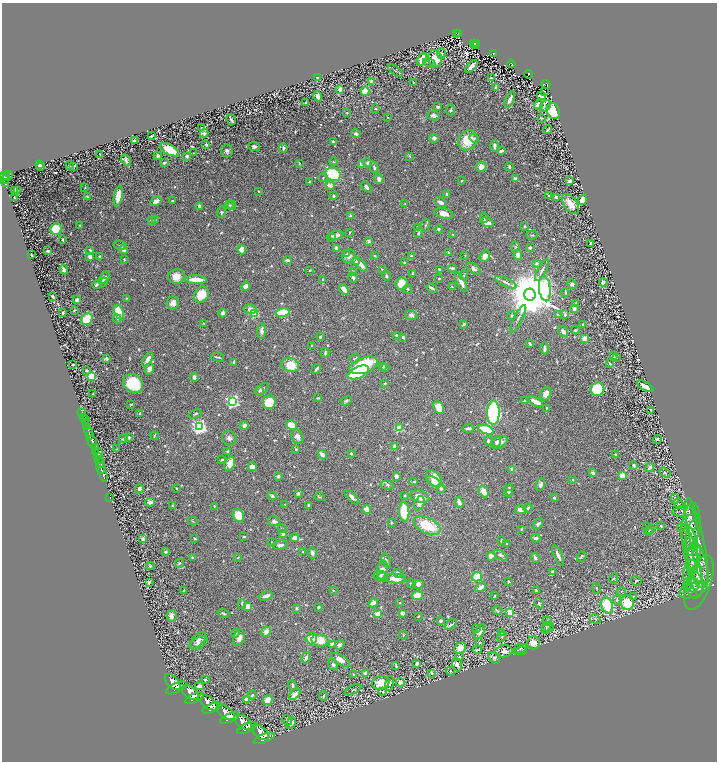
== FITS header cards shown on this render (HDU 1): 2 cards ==
NAXIS1  =                 1430
NAXIS2  =                 1519

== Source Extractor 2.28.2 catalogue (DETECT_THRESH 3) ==
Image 1430 x 1519 px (HDU 1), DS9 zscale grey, zoomed out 1/2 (1 PNG px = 2 x 2 image px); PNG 719 x 764 px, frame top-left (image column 2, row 1518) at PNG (2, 3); each listed source drawn as its Kron ellipse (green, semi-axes under 4 px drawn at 4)
Background 1.19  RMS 0.019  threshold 0.0573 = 3 sigma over >= 5 px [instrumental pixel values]
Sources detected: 910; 57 cannot appear on this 1/2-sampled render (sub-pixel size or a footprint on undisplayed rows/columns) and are neither listed nor drawn; of the other 853, the 500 brightest by FLUX_AUTO listed and drawn (353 fainter detections omitted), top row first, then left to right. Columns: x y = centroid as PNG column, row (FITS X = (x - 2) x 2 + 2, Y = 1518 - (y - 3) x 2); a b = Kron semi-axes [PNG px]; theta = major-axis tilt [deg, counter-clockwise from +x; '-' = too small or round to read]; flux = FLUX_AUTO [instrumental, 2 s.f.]
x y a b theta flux
456 33 2 1 - 40
459 33 4 3 - 240
476 43 4 2 - 230
474 44 2 1 - 29
475 45 4 2 - 46
441 53 5 4 - 8.5
494 54 4 3 - 260
422 59 7 3 63 57
435 59 8 7 - 79
430 63 7 3 -29 7.1
511 64 4 3 - 250
471 66 7 3 47 20
395 71 8 2 -36 4.1
529 74 4 3 - 260
317 78 3 2 - 5.4
491 78 2 2 - 4.5
371 81 2 2 - 17
414 83 3 2 - 3.9
546 84 4 3 - 240
496 88 3 3 - 14
340 89 4 3 - 14
365 91 4 4 - 53
545 91 2 1 - 5.9
318 96 5 3 - 28
541 96 4 3 - 26
510 99 9 3 66 19
306 102 4 3 - 4.8
538 105 4 4 - 39
545 106 6 5 - 10
438 107 3 3 - 5.5
376 109 3 2 - 4.5
450 110 5 2 - 5
553 111 8 6 -66 120
347 113 3 3 - 4.3
433 116 6 4 -13 13
388 117 2 2 - 6.6
541 118 3 2 - 3.5
231 120 5 2 - 8.1
201 128 2 2 - 3.6
548 130 5 2 - 6.2
204 133 4 4 - 8.6
356 134 5 3 - 9.3
151 136 3 2 - 9.8
434 138 5 4 - 11
474 138 5 3 - 5.6
468 140 11 9 49 88
134 141 3 2 - 4.5
333 142 4 2 - 10
206 145 4 3 - 6.2
254 146 6 4 -7 11
495 146 5 3 - 13
283 148 5 3 - 9.5
169 150 10 5 -28 87
227 151 6 6 - 12
501 151 4 2 - 15
194 153 2 2 - 5.8
100 155 4 2 - 7.8
158 156 4 3 - 10
187 156 3 3 - 11
409 156 3 2 - 4.2
126 160 6 4 -62 14
333 162 4 3 - 4.9
164 163 3 2 - 9.4
299 163 4 3 - 6.6
367 163 4 3 - 8.3
361 164 4 3 - 12
39 165 3 2 - 12
41 166 2 2 - 9.9
69 166 3 2 - 9.5
74 166 3 2 - 3.5
374 167 6 2 -74 7
481 167 5 5 - 30
509 167 4 2 - 8
333 174 8 6 -28 200
3 176 3 2 - 980
8 176 5 3 - 920
6 177 4 1 - 410
323 178 4 3 - 3.5
379 179 5 3 - 17
515 179 2 2 - 59
5 180 4 2 - 510
462 180 3 2 - 4
570 181 3 3 - 19
309 182 3 2 - 3.8
5 183 3 2 - 420
330 185 5 3 - 19
367 187 6 3 -50 11
85 188 3 2 - 3.5
15 190 3 3 - 15
18 190 2 1 - 52
259 191 2 2 - 3.5
447 194 2 2 - 14
87 196 3 3 - 3.5
118 196 10 4 80 68
333 196 3 2 - 7.7
549 196 3 2 - 6.4
556 197 4 3 - 9.9
14 198 3 2 - 3.5
582 200 5 4 - 51
156 201 6 4 28 29
173 201 3 2 - 3.9
441 202 7 4 -29 15
405 204 2 2 - 4.3
570 204 11 6 -53 46
229 205 4 3 - 3.8
232 205 4 3 - 5.4
199 206 4 3 - 7.9
221 212 5 3 - 5.4
444 213 10 5 -16 35
350 216 4 3 - 7.4
484 217 5 3 - 3.7
151 220 4 3 - 6.9
156 220 4 3 - 3.8
487 222 7 3 -21 33
80 225 3 2 - 4.7
425 225 6 3 82 5.6
524 226 3 3 - 3.6
417 227 3 2 - 3.5
56 229 6 5 - 120
439 229 4 4 - 5.2
350 233 3 2 - 3.5
418 233 5 3 - 4.7
453 234 2 2 - 4.3
336 235 7 3 10 28
532 235 6 2 -3 3.8
331 237 4 3 - 4.6
63 240 3 2 - 4.3
368 241 2 2 - 33
591 243 2 2 - 6.7
120 245 7 2 -12 4.1
516 247 5 4 - 6.5
530 248 3 3 - 5.4
242 249 5 4 - 27
337 249 3 3 - 31
90 250 2 2 - 24
124 250 4 3 - 21
47 251 3 2 - 9.7
448 253 4 3 - 4.8
347 254 4 3 - 3.8
32 255 3 2 - 3.7
375 255 3 2 - 4.7
518 255 5 4 - 19
90 256 3 3 - 22
349 256 7 6 - 17
411 256 2 2 - 6
465 256 2 2 - 3.6
485 256 6 4 52 35
100 257 3 2 - 7.4
124 259 3 2 - 4.7
287 260 4 3 - 11
356 262 4 3 - 9.5
404 263 2 2 - 4.8
536 263 3 3 - 9.3
360 264 10 3 -48 42
452 268 4 2 - 13
439 269 4 3 - 4.7
474 269 8 4 -35 13
64 270 5 3 - 13
310 270 3 2 - 4.3
382 270 3 2 - 4.8
542 270 12 3 62 10
352 271 2 2 - 22
413 273 3 3 - 7.7
463 275 5 2 - 3.8
386 276 5 3 - 6.1
176 277 8 7 - 42
353 277 5 4 - 7.8
104 278 7 4 52 18
439 278 3 2 - 3.9
323 279 4 3 - 5.2
196 280 11 3 -2 75
104 282 4 3 - 5.7
461 282 11 3 -62 30
506 282 12 3 -26 13
603 282 4 3 - 5.4
402 284 6 6 - 60
572 284 5 4 - 8.7
97 285 5 2 - 9.1
245 286 5 3 - 21
452 287 3 3 - 3.7
432 288 5 2 - 15
344 289 6 3 -49 23
408 289 5 3 - 5.1
545 289 12 6 -84 1000
565 292 4 2 - 5.3
201 294 8 7 - 77
530 294 6 5 - 26000
53 297 4 2 - 7.3
126 298 4 3 - 3.4
77 300 3 3 - 26
173 303 6 6 - 24
576 303 3 3 - 5.2
250 309 7 5 -10 23
574 309 3 2 - 22
74 310 3 2 - 3.6
119 312 8 3 -68 240
282 312 7 3 12 130
63 313 2 2 - 5.5
223 313 4 3 - 19
254 313 4 4 - 94
558 314 3 2 - 3.7
411 315 6 4 -26 11
565 315 3 3 - 7.9
512 316 4 3 - 6.2
87 319 6 5 - 110
117 319 4 3 - 4.5
518 319 15 3 63 14
204 323 3 2 - 4.7
464 324 4 3 - 6.7
582 325 2 2 - 3.6
575 330 4 3 - 6.4
262 331 8 3 88 19
563 332 6 3 -53 17
397 335 4 3 - 9
320 337 2 2 - 9.4
403 337 3 3 - 9.7
585 339 3 3 - 52
530 344 4 2 - 5
312 345 2 2 - 6.1
544 348 6 3 -90 17
325 353 5 2 - 6.7
613 356 3 2 - 8.2
218 357 7 2 -13 7.5
106 358 3 3 - 6.4
355 358 5 2 - 3.6
616 358 4 3 - 6
148 359 8 4 57 27
234 363 4 2 - 12
610 363 4 2 - 4.4
73 365 3 2 - 5.7
290 365 9 7 -18 78
364 365 15 7 19 180
383 367 2 2 - 24
385 368 3 2 - 4.4
149 369 6 4 77 22
316 369 5 2 - 9.5
87 371 3 2 - 13
358 372 11 5 23 200
91 376 3 3 - 260
194 377 4 3 - 11
133 383 10 8 -39 200
385 383 3 3 - 4.3
645 386 9 3 -31 44
262 389 8 4 40 13
597 389 7 6 - 150
259 391 5 4 - 5.6
93 394 3 2 - 4.9
546 394 7 5 63 23
318 398 3 2 - 3.8
346 401 6 4 26 7.1
524 401 4 2 - 4.9
232 402 4 4 - 840
269 402 7 6 - 140
536 402 8 3 -30 32
131 404 3 2 - 5.3
439 407 7 5 -62 60
546 408 2 2 - 3.9
651 410 3 2 - 3.9
82 413 2 1 - 44
140 413 3 3 - 5.3
493 413 12 6 88 880
195 414 7 3 20 6.1
84 418 2 1 - 93
86 420 2 1 - 16
85 422 2 1 - 160
291 425 6 4 -33 67
87 426 3 3 - 610
244 426 4 4 - 14
199 427 4 4 - 1200
399 428 3 3 - 140
468 428 6 2 4 17
486 430 8 4 -20 140
89 432 5 3 - 2500
154 435 4 2 - 3.5
90 436 2 2 - 880
128 437 3 3 - 14
297 437 7 5 -63 20
229 438 7 7 - 15
124 439 4 3 - 9.6
657 439 4 3 - 5.1
488 441 4 3 - 7.7
92 442 6 2 -76 5400
496 442 5 4 - 8.3
499 442 9 5 26 21
395 447 3 3 - 17
95 448 4 3 - 2600
117 449 3 3 - 3.7
296 449 3 2 - 5.6
228 451 3 3 - 7.1
95 452 3 2 - 1000
99 453 3 2 - 400
351 453 3 3 - 4.1
322 455 5 3 - 30
615 455 2 2 - 6.7
97 457 4 2 - 1000
99 459 4 1 - 950
222 460 3 2 - 4.9
100 463 5 2 - 1200
230 464 7 5 67 54
633 465 3 2 - 7.1
252 467 4 4 - 29
101 468 6 2 -68 2800
650 468 4 3 - 25
512 469 2 2 - 41
593 473 3 3 - 17
665 473 6 3 -36 6.1
103 474 8 2 -73 3500
622 475 4 3 - 48
278 476 2 2 - 32
396 476 4 3 - 16
434 478 9 6 -48 69
573 479 2 2 - 9.5
414 482 2 2 - 4.5
434 482 8 4 -30 35
540 484 6 4 67 13
387 485 7 4 -10 9.2
177 488 2 2 - 5.1
441 488 5 4 - 8
139 489 4 3 - 12
509 490 7 3 72 11
484 491 6 4 -60 48
298 493 2 2 - 38
509 493 4 3 - 3.5
405 495 2 2 - 7.7
272 496 4 3 - 8.1
320 497 5 3 - 4.9
352 497 9 4 -44 14
420 497 10 6 -15 44
554 497 2 2 - 7.3
110 498 2 1 - 40
675 499 5 3 - 8.2
150 502 5 3 - 22
459 502 5 3 - 21
419 503 7 5 70 24
285 504 2 2 - 3.6
678 504 5 4 - 4
309 505 3 3 - 14
172 506 3 2 - 4.5
214 506 3 2 - 4.1
528 508 4 3 - 8.8
367 509 4 3 - 46
521 510 6 4 -10 23
684 511 11 5 4 25
404 512 10 5 -87 180
238 515 7 5 -64 57
691 518 12 5 -75 18
193 521 5 3 - 3.8
274 521 6 5 - 13
391 522 3 3 - 3.8
538 524 6 3 47 9.3
427 526 14 7 -24 150
661 526 3 3 - 6.5
691 526 24 9 84 39
646 527 2 2 - 4.4
681 528 4 3 - 3.5
282 529 4 3 - 4.7
522 529 4 3 - 4.7
650 530 4 3 - 3.7
648 532 4 3 - 4.3
283 534 3 2 - 12
244 537 2 2 - 4.2
295 538 4 3 - 22
536 538 4 3 - 15
692 538 18 6 82 34
143 539 3 3 - 13
195 539 3 2 - 4.6
501 540 3 2 - 4.2
272 542 5 2 - 4.4
697 542 45 7 -78 93
506 544 3 3 - 3.9
280 545 7 4 12 14
692 550 23 5 -84 41
166 551 4 3 - 7.8
303 552 3 2 - 4
312 553 5 4 - 11
697 553 10 2 -83 18
501 555 8 4 -28 8.9
558 555 11 3 -65 20
491 556 4 4 - 29
192 557 2 2 - 6
238 557 4 2 - 3.9
582 557 5 3 - 5.5
535 558 5 3 - 14
386 560 7 3 -67 10
693 562 35 7 -77 55
179 563 4 4 - 5.3
698 565 23 9 -79 77
150 566 4 3 - 6
382 570 9 5 85 29
552 571 4 2 - 7.3
398 573 6 3 -16 13
698 574 12 4 -88 22
380 575 7 4 2 13
382 577 5 3 - 12
477 577 5 4 - 60
614 578 5 4 - 3.6
395 579 11 4 -4 49
693 579 19 9 -82 50
636 581 5 4 - 5.9
149 582 4 2 - 9.9
508 582 2 2 - 11
699 583 29 12 70 89
411 584 4 4 - 8.2
418 584 5 4 - 17
687 585 7 4 90 8.7
693 585 7 6 - 15
481 587 6 3 33 23
596 588 5 3 - 3.6
333 590 3 3 - 3.7
536 590 3 2 - 5.3
693 590 15 7 21 27
184 591 3 2 - 8.4
621 591 4 3 - 4.1
266 596 7 3 17 22
417 596 5 4 - 78
494 596 2 2 - 4
633 596 4 3 - 3.9
617 600 5 3 - 4.8
373 603 5 3 - 18
400 603 2 2 - 8.1
539 603 5 3 - 8
627 603 7 6 - 170
242 604 5 3 - 6.7
607 605 8 5 -73 220
248 606 4 4 - 37
318 607 3 3 - 5.5
297 608 3 3 - 7.7
497 610 4 2 - 8.2
510 612 3 3 - 120
223 613 6 3 -20 5.7
402 613 3 2 - 15
378 614 3 3 - 88
172 616 6 5 - 16
418 616 2 2 - 4
595 619 6 4 -30 6.8
441 621 3 3 - 6.5
547 621 5 3 - 4.5
450 625 7 3 39 9
548 627 6 4 14 7
546 628 6 3 81 5.9
476 629 4 3 - 5.6
266 632 5 4 - 28
480 632 8 4 63 20
502 632 3 3 - 10
235 633 4 3 - 9.4
403 635 4 2 - 4.1
502 637 5 3 - 4.1
239 638 8 5 70 23
311 638 6 5 - 64
198 640 10 5 46 15
320 640 8 6 -9 62
199 643 10 5 28 17
479 643 2 2 - 15
534 643 7 6 - 36
332 644 4 3 - 18
339 645 5 4 - 8.7
460 648 6 5 - 46
520 648 7 3 13 5
477 650 4 2 - 5.4
504 651 8 6 9 21
520 651 7 2 11 3.7
459 657 3 3 - 8.6
306 658 6 3 77 8.1
494 658 6 5 - 13
340 660 11 4 -31 28
417 663 4 3 - 9.5
333 665 6 4 -56 8.3
457 665 7 4 -72 24
396 666 3 3 - 8.5
450 671 4 3 - 4.3
431 673 4 4 - 6.3
366 674 4 3 - 31
354 675 2 2 - 6.6
205 680 2 2 - 4.3
173 682 10 5 -47 13000
400 682 4 4 - 31
381 683 8 7 - 90
390 683 8 4 76 12
199 686 4 3 - 33
292 686 5 2 - 6.4
176 688 11 4 26 12000
353 690 9 3 28 4.1
190 692 10 6 -39 14000
383 692 3 2 - 3.8
295 694 7 3 44 27
252 695 4 4 - 5.5
324 696 5 2 - 5
194 698 10 4 26 10000
246 699 3 2 - 17
268 700 5 4 - 40
208 702 11 5 -36 13000
212 708 10 4 22 9300
226 712 10 5 -37 12000
230 718 10 4 23 9200
287 720 5 4 - 9.8
243 722 10 5 -37 11000
291 723 6 4 61 24
247 728 10 4 24 9400
261 732 10 5 -39 13000
264 738 11 4 21 9800
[353 fainter detections neither listed nor drawn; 57 sub-pixel or undisplayed-footprint detections neither listed nor drawn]